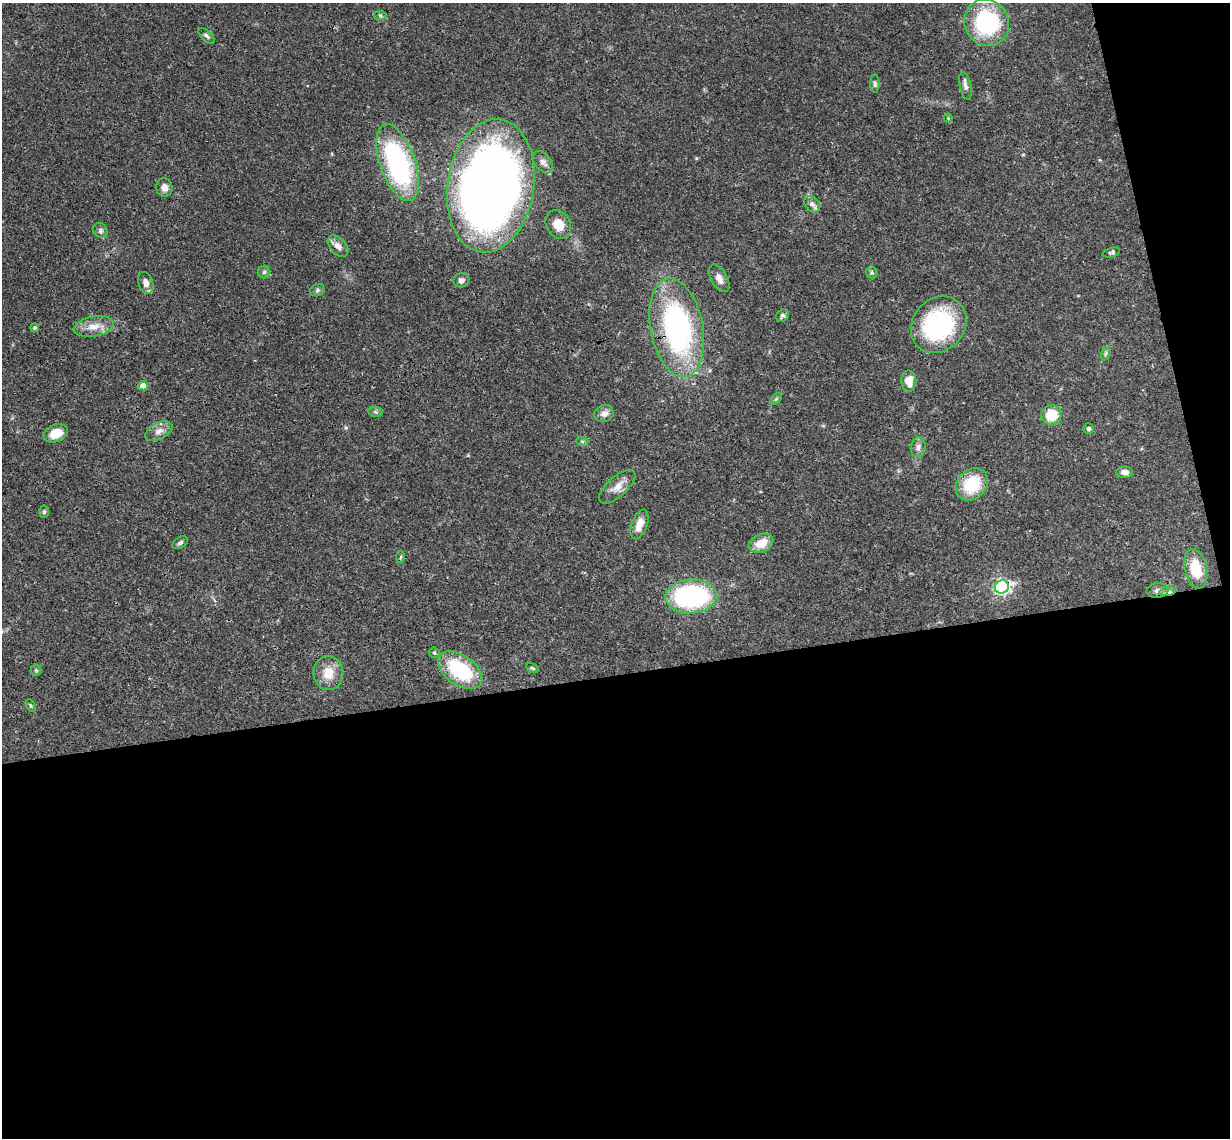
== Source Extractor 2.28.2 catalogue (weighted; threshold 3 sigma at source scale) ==
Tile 16 of 4 x 4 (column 4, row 4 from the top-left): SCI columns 3743-4970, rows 266-1401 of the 5027 x 4964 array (HDU 1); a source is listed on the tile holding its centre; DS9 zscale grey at full resolution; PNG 1232 x 1140 px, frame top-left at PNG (2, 3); each listed source drawn as its Kron ellipse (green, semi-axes under 4 px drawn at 4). Shown black and unused: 44% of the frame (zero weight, under 3 of 4 exposures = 6% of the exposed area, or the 3 px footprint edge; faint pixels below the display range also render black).
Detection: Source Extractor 2.28.2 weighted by HDU 2 'WHT'; one run over the whole footprint, this tile lists its part. Background 0.0431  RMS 0.0028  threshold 0.0128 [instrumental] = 3 sigma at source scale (4.5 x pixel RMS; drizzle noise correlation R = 1.50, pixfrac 1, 0.05/0.05 arcsec/px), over >= 5 px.
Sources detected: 57; all 57 listed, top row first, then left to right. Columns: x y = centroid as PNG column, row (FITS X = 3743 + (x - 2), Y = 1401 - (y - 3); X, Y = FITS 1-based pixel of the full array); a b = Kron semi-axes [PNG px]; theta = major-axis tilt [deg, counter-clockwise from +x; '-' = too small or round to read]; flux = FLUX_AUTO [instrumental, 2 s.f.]
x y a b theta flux
380 15 6 4 -4 0.48
987 23 24 22 -56 27
207 36 10 5 -42 0.72
875 84 9 4 90 0.6
965 86 14 5 -78 1.1
948 118 4 4 - 0.29
397 162 40 17 -71 52
543 162 13 8 -53 1.5
491 186 67 43 81 300
164 187 9 8 - 1.7
812 204 9 7 -44 1.2
558 224 15 12 -61 3.8
100 230 8 7 - 0.78
338 246 12 8 -46 1.9
1111 252 9 4 18 0.53
264 272 6 6 - 0.55
872 272 6 5 - 0.53
719 278 15 8 -60 2
461 280 8 7 - 1.1
146 283 11 7 -70 2
317 290 7 6 - 0.67
783 315 7 6 - 0.72
939 325 30 26 48 35
93 326 20 10 11 3.5
34 328 4 4 - 0.44
677 328 50 26 -79 62
1105 354 7 4 71 0.53
909 381 10 7 -88 3.1
143 386 5 4 - 4
776 399 7 4 45 0.49
376 412 7 5 -12 0.52
604 414 10 8 20 1.6
1051 415 10 10 - 6.7
1089 429 5 5 - 0.66
159 431 14 8 26 1.9
56 433 12 8 21 5
582 441 6 4 -18 0.41
918 447 10 7 78 1.2
1125 472 8 6 0 1.4
972 484 18 14 45 12
617 487 23 10 42 3
44 512 6 5 - 0.49
639 524 15 7 70 3.1
180 543 8 5 33 0.67
761 543 12 9 24 4.2
401 557 6 4 86 0.33
1196 569 20 11 -78 8.3
1002 587 7 6 - 77
1157 590 11 7 6 1.2
1168 591 8 4 10 1.3
691 596 26 17 3 41
434 653 6 5 - 0.42
532 668 7 3 -27 0.39
36 670 5 5 - 0.39
460 670 25 15 -34 21
328 673 17 15 -85 5.1
31 706 6 4 -59 0.36
Overlapping masked pixels (flux is a lower limit): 5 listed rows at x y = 207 36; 491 186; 677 328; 1002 587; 1168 591